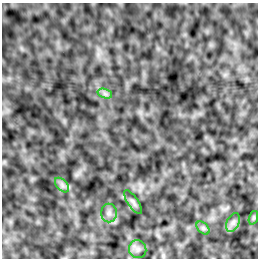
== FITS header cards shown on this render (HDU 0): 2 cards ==
NAXIS1  =                  256 /Number of positions along axis 1
NAXIS2  =                  256 /Number of positions along axis 2

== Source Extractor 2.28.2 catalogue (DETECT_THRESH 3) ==
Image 256 x 256 px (HDU 0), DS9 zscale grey, 1 PNG px = 1 image px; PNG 260 x 260 px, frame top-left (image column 1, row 256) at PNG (2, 3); each listed source drawn as its Kron ellipse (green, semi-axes under 4 px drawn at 4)
Background 4.09e-04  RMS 0.0021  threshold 0.00617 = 3 sigma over >= 5 px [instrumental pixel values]
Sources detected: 8; all 8 listed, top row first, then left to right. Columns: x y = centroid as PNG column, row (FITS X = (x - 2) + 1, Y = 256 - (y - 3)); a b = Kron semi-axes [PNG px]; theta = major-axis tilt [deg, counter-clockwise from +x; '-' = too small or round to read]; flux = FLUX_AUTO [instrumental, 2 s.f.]
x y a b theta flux
105 94 7 4 -19 0.39
62 185 9 5 -45 0.47
133 202 14 5 -56 0.43
109 213 9 8 - 0.61
253 218 7 4 71 0.23
233 222 10 6 63 0.55
203 228 8 5 -45 0.32
138 249 9 8 - 0.59